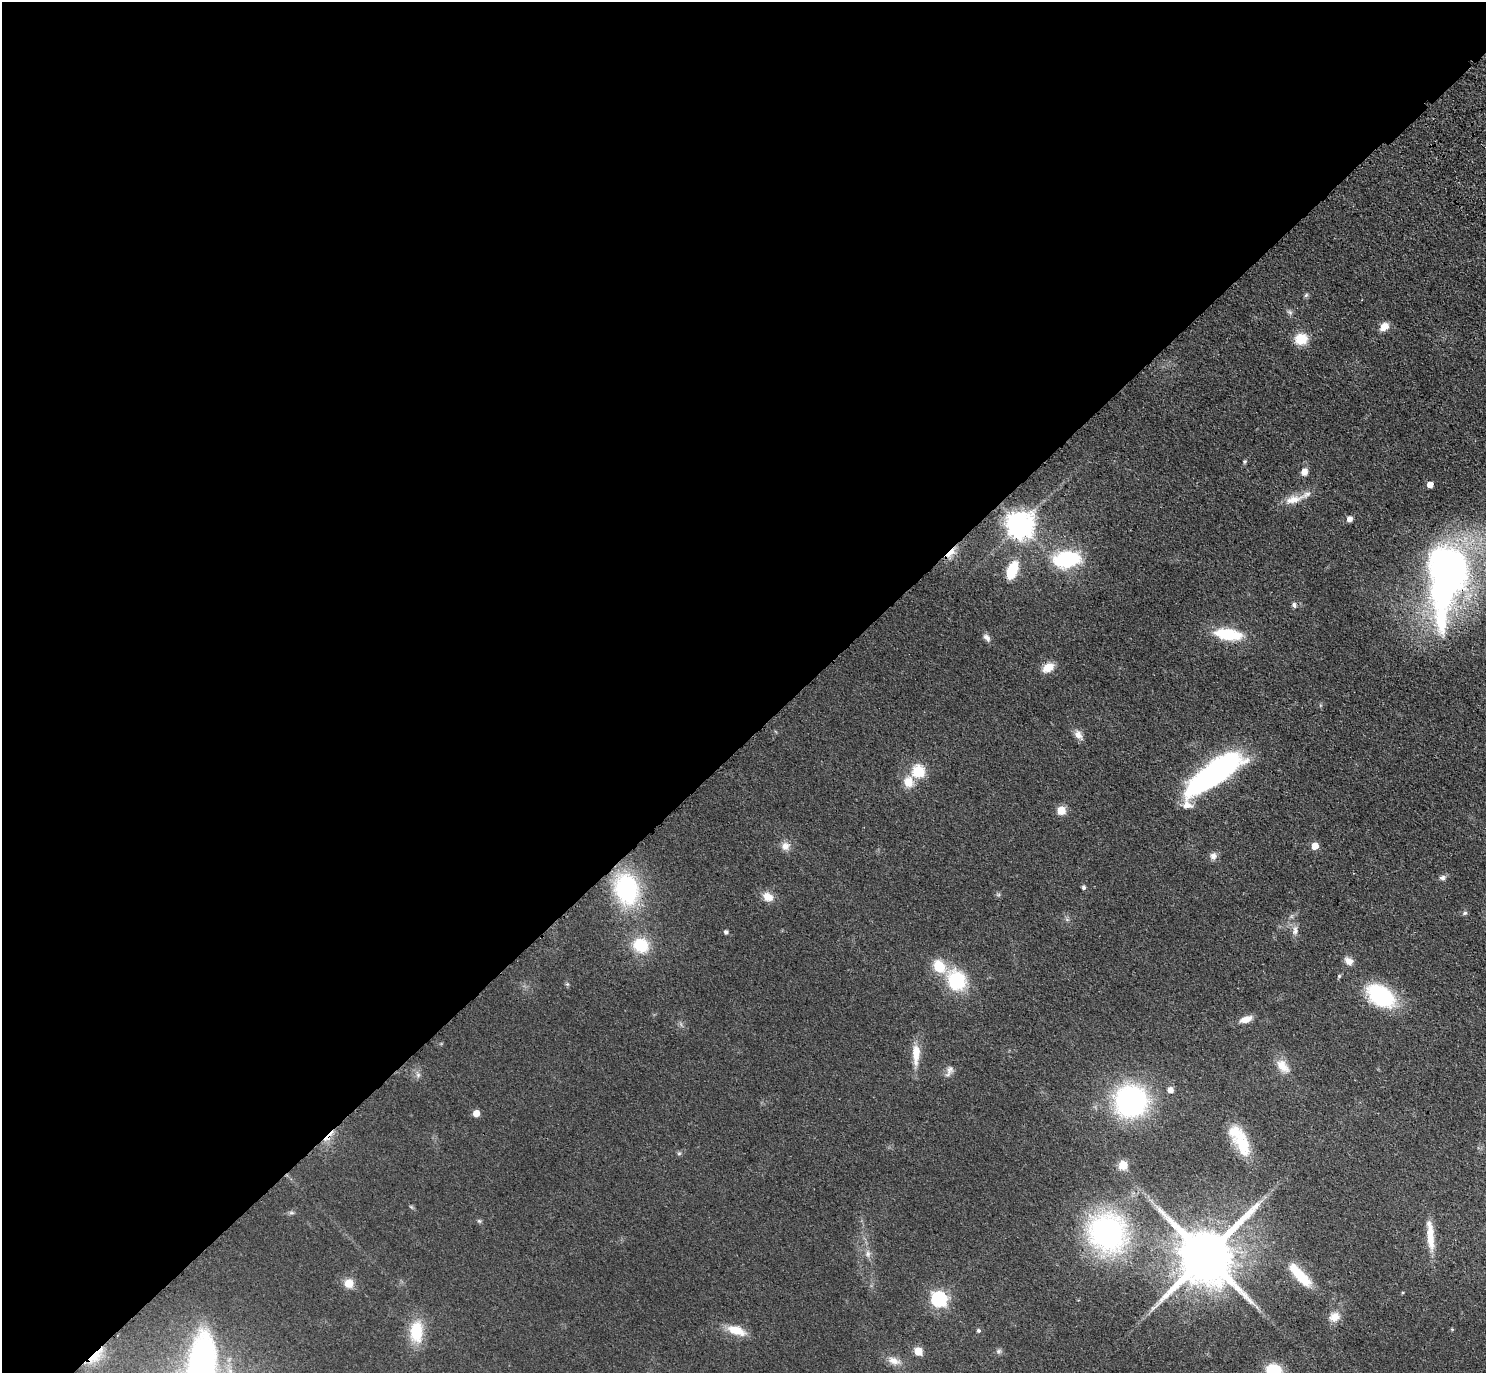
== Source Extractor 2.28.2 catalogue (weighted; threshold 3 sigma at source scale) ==
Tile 5 of 4 x 4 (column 1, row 2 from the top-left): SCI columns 92-1575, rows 3129-4499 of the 6118 x 6118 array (HDU 1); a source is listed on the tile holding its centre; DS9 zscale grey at full resolution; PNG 1488 x 1375 px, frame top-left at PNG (2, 2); no overlay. Shown black and unused: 54% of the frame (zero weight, under 3 of 4 exposures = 6% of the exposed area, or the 3 px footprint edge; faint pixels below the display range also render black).
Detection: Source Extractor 2.28.2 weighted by HDU 2 'WHT'; one run over the whole footprint, this tile lists its part. Background 0.0402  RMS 0.006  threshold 0.0268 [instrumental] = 3 sigma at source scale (4.5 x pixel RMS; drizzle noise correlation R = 1.50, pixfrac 1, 0.05/0.05 arcsec/px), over >= 5 px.
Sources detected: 74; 1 inside a brighter object's white glare — not listed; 4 inside a brighter listed object's ellipse — not listed separately; the other 69 listed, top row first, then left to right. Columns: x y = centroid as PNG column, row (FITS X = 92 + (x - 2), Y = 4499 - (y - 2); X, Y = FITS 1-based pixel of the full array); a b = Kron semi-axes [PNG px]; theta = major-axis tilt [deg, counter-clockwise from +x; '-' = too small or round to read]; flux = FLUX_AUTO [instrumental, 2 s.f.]
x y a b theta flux
1306 295 6 5 - 1.1
1290 312 8 6 -68 1.5
1384 326 10 7 42 6.1
1301 339 12 10 12 14
1245 461 5 4 - 0.88
1304 472 8 7 - 4
1430 485 5 4 - 5.4
1293 500 26 11 16 9
1349 519 5 4 - 4.5
1020 525 9 8 - 780
951 552 16 6 38 5.9
1066 559 24 15 7 53
1012 570 16 9 66 21
1450 570 43 32 -81 260
1294 605 8 5 -65 1.6
1228 634 24 10 -8 32
987 637 11 7 -47 2.8
1048 668 13 9 33 8.2
1078 735 13 8 -54 4.1
918 771 6 6 - 56
1215 773 63 20 36 140
908 782 12 11 - 8.8
1061 810 5 5 - 23
785 846 11 10 - 4.4
1315 846 5 5 - 11
1213 856 9 9 - 2.9
1443 878 8 6 10 1.9
1084 887 5 4 - 1.5
627 889 28 21 -74 75
768 897 14 10 -28 6.6
1465 913 6 5 - 1.1
1295 930 14 6 81 3.2
726 932 5 5 - 1.6
641 945 15 13 -22 23
1349 961 11 8 -45 4.3
939 966 17 13 -50 14
1339 976 5 5 - 0.85
956 980 20 17 -64 37
1381 996 31 19 -33 51
1246 1019 14 7 19 5.6
916 1054 29 9 89 10
1283 1066 22 12 -48 8
950 1069 13 9 72 3.4
418 1075 6 6 - 1.6
1170 1090 5 5 - 4.7
1131 1101 25 25 - 130
476 1113 5 5 - 8
328 1137 19 6 51 5.3
1242 1144 33 19 -70 22
679 1153 6 4 1 0.89
1123 1165 5 5 - 28
479 1221 7 4 -43 0.93
1107 1233 37 33 -50 140
1431 1241 23 9 -82 9.9
868 1254 9 7 -80 2.6
1205 1256 17 14 46 5400
1300 1275 37 11 -47 20
349 1283 8 8 - 9.3
939 1299 7 6 - 150
1334 1317 13 12 - 6.6
1452 1329 4 3 - 0.56
736 1330 23 10 -19 12
978 1331 4 4 - 1.1
416 1332 25 14 88 23
918 1351 5 5 - 18
999 1351 7 6 - 1.4
95 1356 23 10 46 12
894 1361 17 9 -20 5.5
1274 1370 13 11 -19 26
Overlapping masked pixels (flux is a lower limit): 4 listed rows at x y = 951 552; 1450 570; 328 1137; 95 1356
Isophote crosses this tile's border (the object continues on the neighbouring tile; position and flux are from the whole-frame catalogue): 1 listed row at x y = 1274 1370